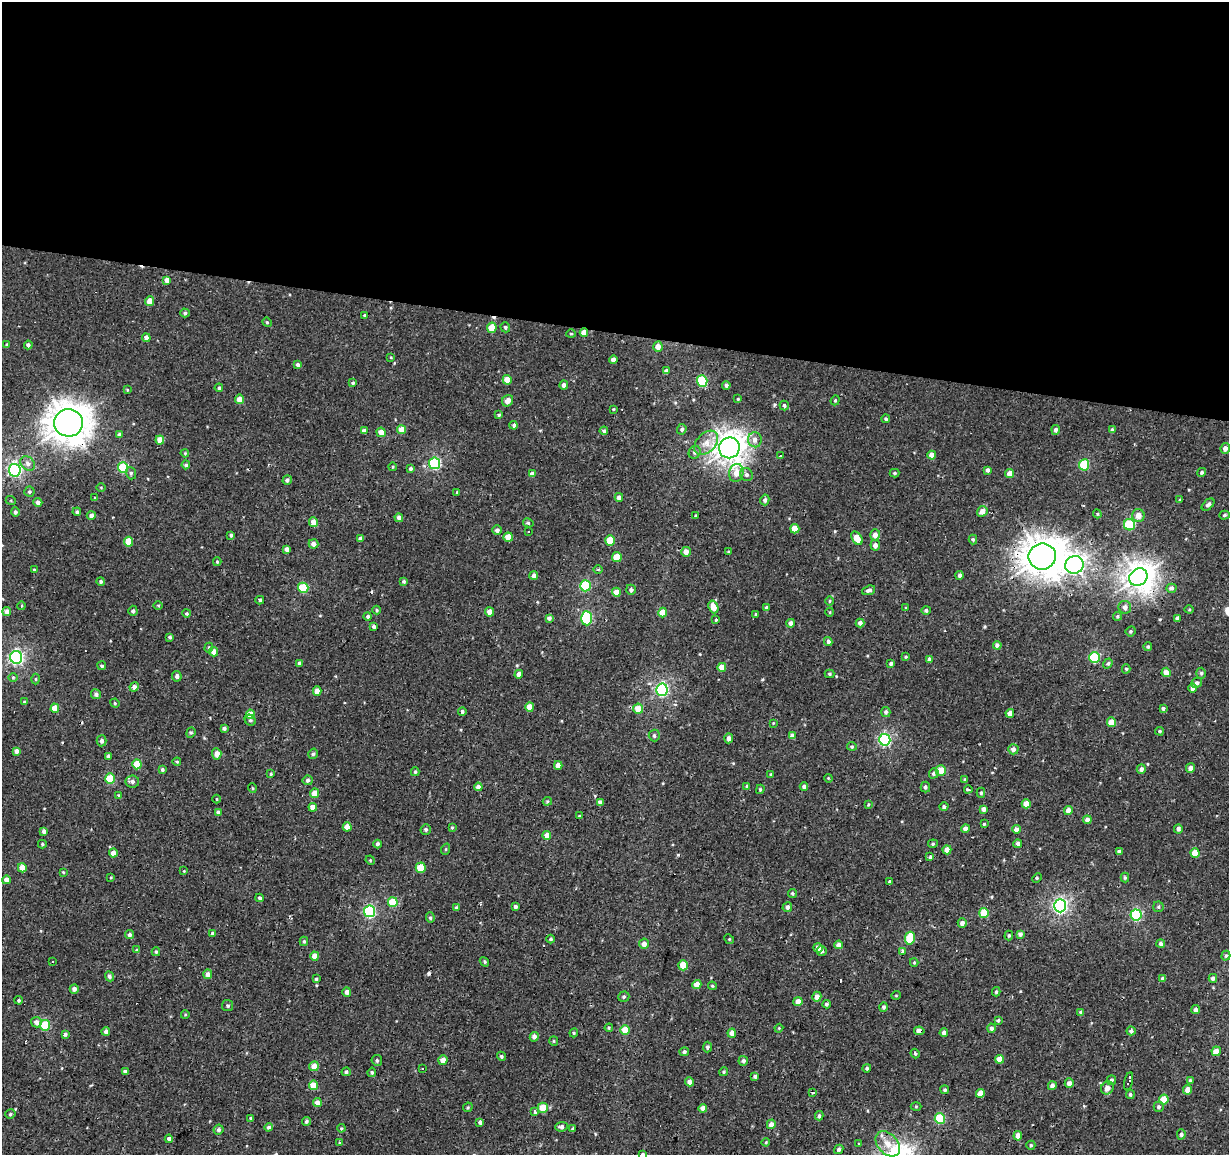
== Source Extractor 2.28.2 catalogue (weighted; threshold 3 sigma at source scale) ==
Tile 3 of 4 x 4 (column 3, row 1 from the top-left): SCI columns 2456-3682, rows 3740-4892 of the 4908 x 5112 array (HDU 1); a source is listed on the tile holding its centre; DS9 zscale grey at full resolution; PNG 1231 x 1157 px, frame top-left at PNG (2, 2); each listed source drawn as its Kron ellipse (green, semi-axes under 4 px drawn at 4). Shown black and unused: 29% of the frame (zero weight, under 2 of 3 exposures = <1% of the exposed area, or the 3 px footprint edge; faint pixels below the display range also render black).
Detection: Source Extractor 2.28.2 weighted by HDU 2 'WHT'; one run over the whole footprint, this tile lists its part. Background 0.00309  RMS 0.0034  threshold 0.0154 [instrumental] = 3 sigma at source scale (4.5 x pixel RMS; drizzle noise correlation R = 1.50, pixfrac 1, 0.0396/0.0396 arcsec/px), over >= 5 px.
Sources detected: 422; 1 inside a brighter object's white glare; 15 cosmic-ray / hot-pixel residue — neither listed nor drawn; the other 406 listed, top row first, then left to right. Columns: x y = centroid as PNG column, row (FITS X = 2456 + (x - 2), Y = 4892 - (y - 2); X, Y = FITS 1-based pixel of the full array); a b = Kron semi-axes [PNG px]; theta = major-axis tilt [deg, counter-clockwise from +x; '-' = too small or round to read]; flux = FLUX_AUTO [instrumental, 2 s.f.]
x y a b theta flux
167 280 4 4 - 1.8
150 301 5 4 - 3.3
185 313 5 4 - 0.8
365 315 4 4 - 0.41
267 322 5 4 - 0.46
505 327 5 4 - 0.67
492 328 5 5 - 6.5
584 332 4 4 - 2.8
571 334 5 4 - 0.37
146 338 4 4 - 2.3
7 345 4 3 - 0.59
28 345 4 4 - 0.77
658 347 5 4 - 2.3
391 357 4 3 - 0.3
613 360 4 4 - 1.5
298 365 4 3 - 0.91
666 371 4 4 - 1.1
507 380 5 4 - 3.6
702 381 5 5 - 22
353 383 3 3 - 0.57
564 385 4 4 - 1.4
726 385 4 4 - 0.88
219 388 4 4 - 0.59
128 390 4 3 - 0.32
240 399 4 4 - 3.3
738 399 4 3 - 0.3
835 400 5 4 - 0.41
508 401 6 5 - 2.1
784 405 5 4 - 0.62
613 409 3 3 - 0.29
499 415 4 4 - 0.45
886 419 4 4 - 0.51
69 423 14 13 - 550
514 425 4 4 - 1.2
682 429 5 4 - 0.72
401 430 4 4 - 4.6
1056 430 5 4 - 1.2
1112 430 4 4 - 0.71
364 431 4 4 - 1.2
604 431 4 4 - 0.66
381 432 5 4 - 2.8
119 435 4 4 - 1.2
160 440 4 4 - 3.7
755 440 7 7 - 1.8
706 443 14 9 46 3.7
729 448 10 10 - 310
1225 448 5 5 - 1.8
695 452 6 6 - 0.86
185 453 4 3 - 0.33
932 455 4 4 - 2.9
780 456 3 2 - 0.61
434 463 5 5 - 32
28 464 8 6 -46 1.4
186 465 4 4 - 0.62
1084 465 5 5 - 16
123 467 5 5 - 15
393 467 4 3 - 0.3
411 469 4 4 - 0.71
15 470 6 5 - 58
987 470 4 3 - 0.98
1202 472 4 4 - 0.68
131 473 6 5 - 0.73
736 473 9 7 79 2.9
895 473 5 4 - 0.53
1010 473 4 4 - 2.2
532 474 4 4 - 1.3
746 475 7 6 - 0.96
287 480 5 4 - 0.86
101 487 5 3 - 0.29
29 492 5 5 - 0.56
457 492 3 3 - 0.31
619 497 4 4 - 1.6
95 498 4 3 - 0.45
765 500 5 4 - 0.92
1179 500 3 3 - 0.51
11 501 5 3 - 0.32
38 502 4 4 - 1.4
1208 505 7 4 43 0.98
982 511 5 5 - 2.4
15 512 4 4 - 0.77
77 512 4 4 - 0.65
1097 514 4 4 - 0.38
91 515 4 4 - 1.2
1225 515 5 4 - 0.55
695 516 3 2 - 0.34
1138 516 6 6 - 2.5
399 518 4 4 - 1.4
313 522 5 4 - 2.7
528 523 5 4 - 0.56
1129 525 6 5 - 18
795 529 5 4 - 4.8
497 530 4 4 - 1
529 532 3 3 - 2.3
231 535 4 3 - 0.71
875 535 5 5 - 1.8
508 537 4 4 - 4
360 538 4 3 - 1.1
857 538 7 5 -56 4.5
973 539 5 4 - 0.64
610 540 5 5 - 9.3
129 542 5 4 - 6.4
313 544 5 4 - 1.7
875 545 5 5 - 1.4
287 549 4 3 - 1.4
686 552 5 5 - 2.3
728 552 3 3 - 0.36
1042 556 14 13 - 530
617 557 5 4 - 6.6
217 562 4 3 - 0.4
1074 565 9 8 - 140
34 570 4 3 - 0.38
598 570 5 3 - 0.46
534 575 4 4 - 1.2
960 575 4 4 - 0.99
1138 577 10 8 40 280
404 581 4 4 - 0.55
101 582 4 4 - 0.55
585 586 5 5 - 21
303 588 5 5 - 14
1171 588 5 4 - 1.2
631 590 5 4 - 0.8
869 590 7 4 21 1.1
616 592 4 4 - 3.4
260 600 4 3 - 0.56
830 601 4 3 - 0.34
158 605 4 3 - 0.34
22 606 4 3 - 0.37
713 607 6 5 - 3.5
1125 607 6 6 - 1.5
767 608 4 3 - 0.89
906 608 4 3 - 0.28
1189 609 4 4 - 0.39
377 610 4 4 - 0.44
926 610 5 4 - 0.7
7 611 4 4 - 1.5
133 611 5 4 - 0.73
490 612 4 4 - 3
830 612 4 3 - 0.28
187 613 4 3 - 0.59
663 613 5 4 - 4.4
756 614 4 4 - 0.39
368 616 4 4 - 0.58
1118 616 5 4 - 0.51
549 618 4 4 - 1.1
586 618 7 5 -87 27
1178 618 4 3 - 1.3
716 620 3 3 - 1.4
790 623 4 4 - 1.4
860 623 4 4 - 1.1
374 626 4 3 - 0.73
1131 631 5 5 - 0.62
170 637 4 3 - 0.61
828 642 4 4 - 1
997 645 4 4 - 1.3
1148 647 4 4 - 0.56
209 648 5 4 - 0.46
214 652 4 4 - 2.5
16 657 6 6 - 64
906 657 4 3 - 0.33
1094 658 5 5 - 22
929 659 4 4 - 0.93
299 663 4 4 - 0.69
1108 663 5 4 - 0.59
891 664 3 3 - 0.72
102 666 4 4 - 0.58
722 667 4 4 - 3.2
1126 669 4 4 - 0.46
1166 672 5 4 - 2.3
1201 673 5 4 - 0.6
519 674 4 4 - 1.8
829 674 5 4 - 0.46
177 676 5 4 - 0.96
13 677 5 3 - 0.48
36 679 5 3 - 0.37
1197 683 5 5 - 0.91
134 687 4 4 - 1.4
1192 688 5 4 - 1.5
662 690 6 6 - 51
317 691 4 4 - 2.4
96 694 5 5 - 1
25 702 4 3 - 0.46
115 703 5 4 - 0.42
530 707 4 4 - 3.7
55 708 5 4 - 4.7
1163 708 4 4 - 0.67
638 709 5 5 - 4
462 711 4 4 - 0.8
886 712 5 4 - 0.83
1010 713 4 4 - 2.1
250 714 4 4 - 5.6
250 720 6 5 - 0.69
1111 722 5 4 - 4.2
773 723 4 4 - 0.26
224 728 4 3 - 0.76
1160 731 4 4 - 0.45
191 733 5 4 - 0.48
654 736 6 5 - 0.78
792 736 4 4 - 1.7
729 738 5 4 - 1.4
885 740 6 5 - 42
102 741 5 5 - 0.99
852 746 5 3 - 0.44
1013 749 5 5 - 1.3
17 751 4 4 - 1.6
217 754 5 4 - 2.6
313 754 5 4 - 0.64
108 756 4 3 - 0.91
177 762 4 4 - 0.37
137 764 5 4 - 7.8
558 765 4 4 - 2.1
1190 768 5 4 - 1.3
162 769 4 4 - 0.66
1141 769 5 4 - 1.3
941 771 5 5 - 5
415 772 4 3 - 0.46
934 773 5 5 - 0.91
271 774 4 3 - 0.35
771 774 4 3 - 0.38
828 778 4 3 - 0.3
110 779 5 5 - 11
308 780 5 5 - 0.91
965 780 4 3 - 0.52
132 781 6 6 - 1.1
747 786 4 3 - 0.75
478 787 4 4 - 1.6
804 787 4 4 - 0.94
925 787 5 4 - 0.7
252 788 5 3 - 0.3
760 789 5 4 - 0.4
968 789 4 2 - 0.75
315 793 5 4 - 3.2
981 793 5 4 - 0.52
119 795 4 4 - 0.36
217 799 4 3 - 0.27
547 801 5 4 - 0.41
600 802 4 4 - 1.2
868 804 4 3 - 0.31
1026 804 4 4 - 3.7
313 807 4 4 - 2.4
944 807 4 4 - 0.79
984 809 4 4 - 1.4
1068 811 4 4 - 2.6
218 812 4 4 - 1.1
579 816 3 3 - 0.27
1087 820 4 4 - 1.6
984 824 4 4 - 0.38
347 827 4 4 - 3.1
452 827 4 3 - 0.35
965 828 4 4 - 1.5
426 829 5 5 - 0.68
1016 829 4 4 - 1.5
1178 829 4 4 - 1.2
44 831 4 3 - 0.97
547 835 4 4 - 2.9
42 844 4 4 - 0.47
377 844 4 4 - 0.96
933 844 5 4 - 0.42
1018 844 4 4 - 1
446 849 6 3 71 0.36
947 850 4 4 - 2.5
1119 852 4 4 - 0.87
113 853 4 4 - 2.7
1195 853 4 4 - 4.8
930 857 3 3 - 1.2
370 860 5 4 - 0.35
22 868 4 4 - 4.3
421 868 5 5 - 7.4
184 871 4 4 - 0.3
63 872 4 3 - 0.28
111 877 4 3 - 0.29
1037 878 5 3 - 0.39
1125 878 5 4 - 0.66
6 880 4 4 - 1.8
890 881 4 3 - 0.57
792 893 4 4 - 0.48
259 898 4 4 - 0.89
393 902 5 5 - 7.8
1060 906 6 6 - 68
515 907 4 3 - 0.88
787 907 5 4 - 1
1158 907 5 5 - 0.54
456 908 4 4 - 0.73
370 911 6 5 - 33
984 913 5 5 - 7.6
1136 915 5 5 - 33
430 918 5 4 - 0.54
962 923 5 4 - 1.3
212 933 4 4 - 0.79
1020 934 4 4 - 1.1
129 935 4 4 - 0.94
1009 935 5 4 - 0.37
910 938 6 5 - 11
551 939 4 4 - 0.56
729 939 5 4 - 0.37
304 941 4 3 - 0.58
1161 943 4 4 - 0.99
644 944 5 5 - 1.9
839 945 4 4 - 1.7
818 948 4 4 - 1.9
137 950 4 4 - 0.42
822 951 5 4 - 0.96
902 951 4 3 - 1.2
156 952 4 4 - 0.51
315 956 4 4 - 3
1226 956 5 4 - 0.63
52 961 3 3 - 2.4
484 962 5 4 - 0.45
914 963 4 4 - 0.37
683 965 5 4 - 6.5
208 974 5 4 - 1.7
109 976 5 4 - 0.69
1213 978 4 4 - 1.2
316 979 4 4 - 0.51
1163 979 4 3 - 0.9
697 985 4 4 - 3.3
712 986 4 3 - 0.41
74 989 4 4 - 1.1
347 992 5 4 - 1.1
996 992 4 3 - 0.45
896 995 4 3 - 0.26
624 997 6 5 - 0.63
817 997 5 4 - 1.9
19 1000 4 4 - 0.62
798 1001 4 4 - 2.4
826 1004 4 4 - 0.71
228 1006 5 5 - 0.61
883 1007 5 4 - 0.71
1196 1010 4 4 - 1.3
1081 1012 4 4 - 0.62
185 1015 4 3 - 0.28
998 1020 4 4 - 0.57
36 1022 5 5 - 1.8
45 1025 5 5 - 15
609 1028 4 4 - 0.4
779 1028 4 3 - 0.31
991 1028 5 4 - 0.97
625 1030 5 5 - 4.6
106 1031 4 4 - 1.4
919 1031 5 3 - 2.1
1131 1031 4 4 - 0.96
944 1032 4 4 - 1.4
574 1033 4 4 - 0.39
732 1033 4 4 - 2.5
65 1034 4 4 - 0.83
534 1037 5 4 - 1.4
554 1041 5 4 - 0.4
707 1047 5 4 - 0.76
1216 1051 5 4 - 2.6
684 1052 5 4 - 0.8
915 1054 5 4 - 0.51
501 1056 5 4 - 0.56
999 1059 4 4 - 3.5
377 1060 5 5 - 0.63
443 1060 5 4 - 2.2
743 1061 5 4 - 0.95
314 1066 5 4 - 2.4
867 1068 4 4 - 0.53
422 1069 3 3 - 0.78
125 1071 4 3 - 0.81
346 1072 4 4 - 0.64
372 1072 5 4 - 0.57
724 1072 4 4 - 0.44
755 1076 4 3 - 0.69
1111 1080 5 4 - 0.8
1190 1080 4 4 - 0.74
1129 1081 9 3 77 630
690 1082 4 4 - 1.7
1069 1083 5 4 - 1.9
313 1085 5 4 - 4.5
1052 1086 4 4 - 1.6
1107 1088 7 6 - 2.1
945 1090 4 4 - 0.54
1188 1090 5 4 - 3
812 1092 3 3 - 1.5
980 1093 4 4 - 3.1
1130 1094 4 4 - 0.57
1164 1100 5 5 - 7
317 1103 4 4 - 1.7
916 1106 5 3 - 0.34
468 1107 5 4 - 0.4
1159 1107 5 5 - 0.73
543 1108 5 5 - 5.2
703 1108 4 4 - 2.1
535 1112 3 3 - 1.2
10 1114 5 4 - 0.66
819 1116 4 4 - 0.79
251 1118 4 4 - 0.39
940 1119 5 5 - 18
306 1121 4 4 - 0.71
480 1122 4 4 - 0.89
771 1124 5 4 - 2.2
269 1127 4 4 - 0.66
562 1127 6 5 - 1
341 1128 4 3 - 0.35
573 1129 3 3 - 0.51
219 1130 5 5 - 0.81
1181 1134 5 4 - 0.79
1018 1136 4 4 - 2.4
169 1139 4 4 - 1.2
340 1142 3 3 - 0.66
766 1142 4 4 - 0.33
858 1143 2 2 - 0.32
888 1144 14 10 -48 4.3
1031 1145 4 4 - 0.47
839 1149 5 4 - 0.79
643 1154 3 3 - 0.5
Overlapping masked pixels (flux is a lower limit): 5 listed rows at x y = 584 332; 69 423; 1042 556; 1138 577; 919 1031
Isophote crosses this tile's border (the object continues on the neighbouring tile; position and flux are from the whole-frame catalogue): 1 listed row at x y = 643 1154